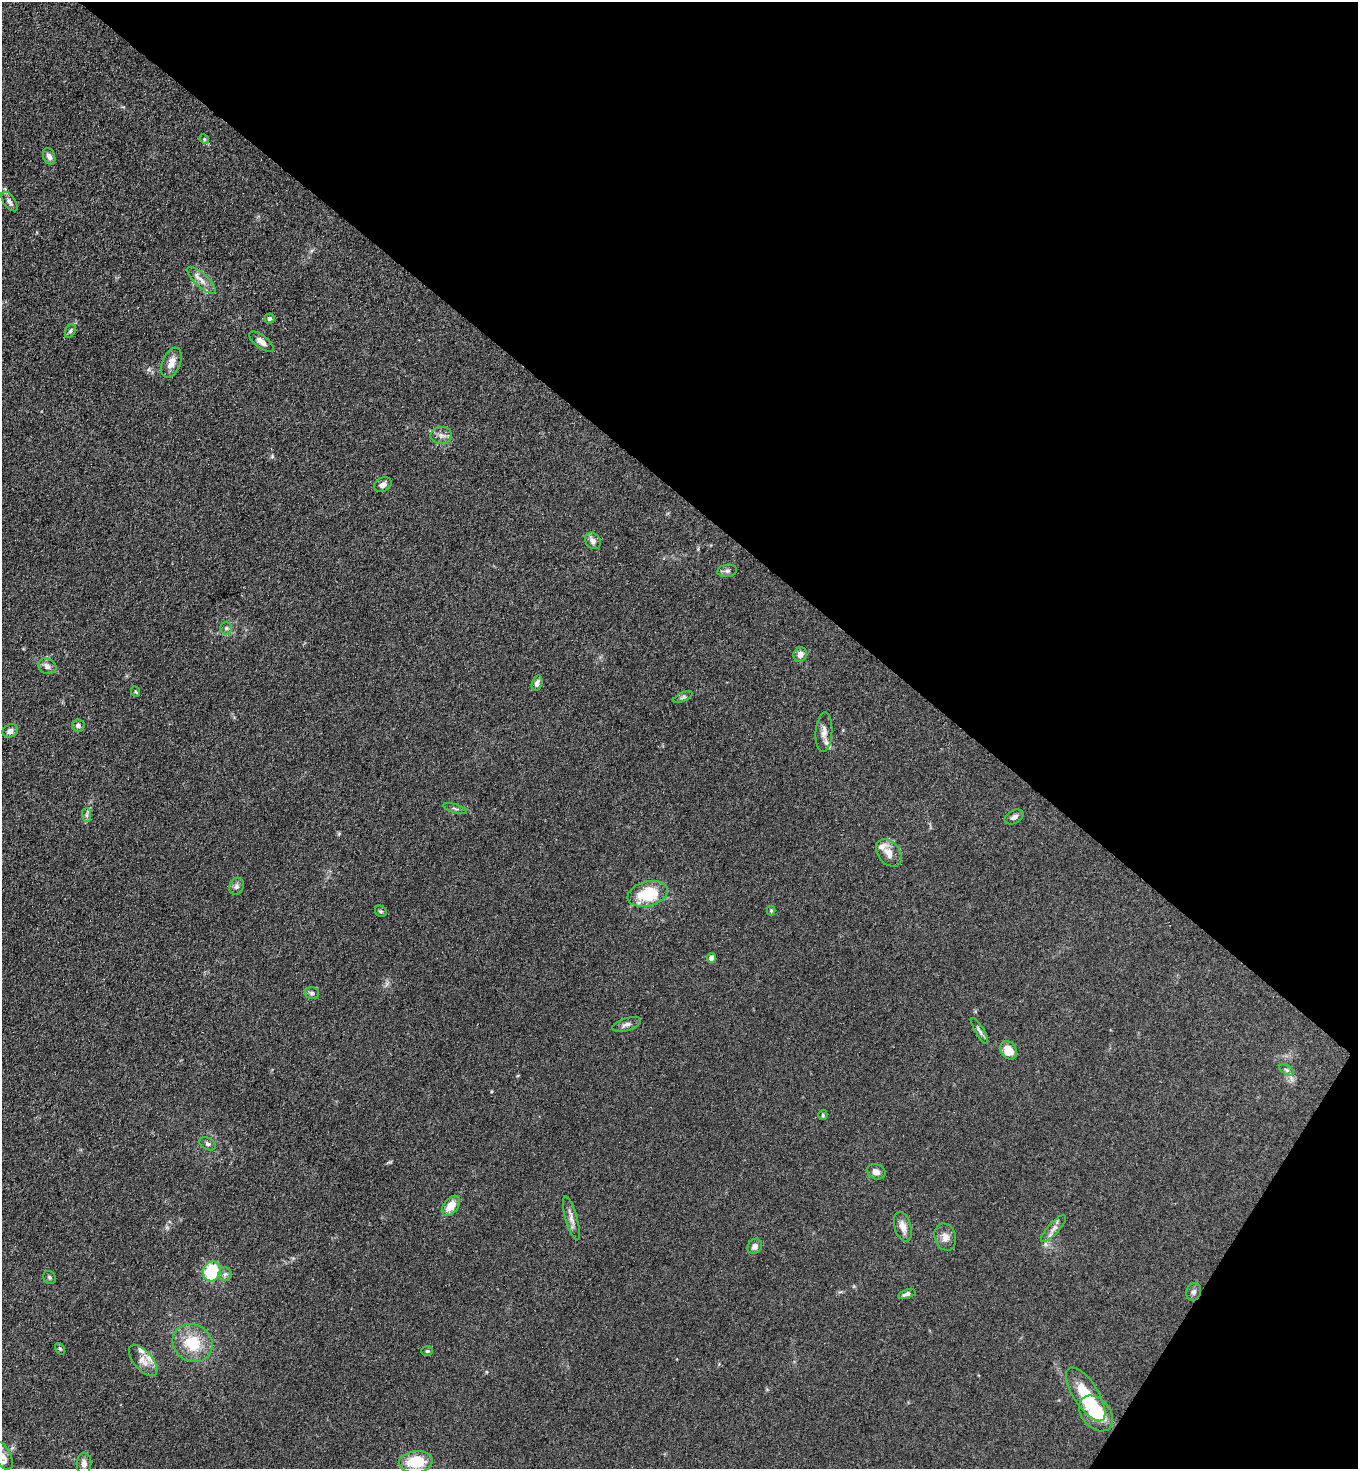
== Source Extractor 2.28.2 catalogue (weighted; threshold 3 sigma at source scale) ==
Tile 8 of 4 x 4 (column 4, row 2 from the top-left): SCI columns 4267-5622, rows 2973-4439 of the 5963 x 5945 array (HDU 1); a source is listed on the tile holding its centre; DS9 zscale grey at full resolution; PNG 1360 x 1471 px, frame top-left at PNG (2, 2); each listed source drawn as its Kron ellipse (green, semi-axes under 4 px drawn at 4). Shown black and unused: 37% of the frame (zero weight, under 3 of 4 exposures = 5% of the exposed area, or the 3 px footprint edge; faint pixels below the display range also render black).
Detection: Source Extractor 2.28.2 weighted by HDU 2 'WHT'; one run over the whole footprint, this tile lists its part. Background 0.104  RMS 0.0074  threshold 0.0334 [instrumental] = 3 sigma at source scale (4.5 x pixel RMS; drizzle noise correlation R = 1.50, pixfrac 1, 0.05/0.05 arcsec/px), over >= 5 px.
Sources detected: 63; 5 inside a brighter listed object's ellipse — not listed separately; the other 58 listed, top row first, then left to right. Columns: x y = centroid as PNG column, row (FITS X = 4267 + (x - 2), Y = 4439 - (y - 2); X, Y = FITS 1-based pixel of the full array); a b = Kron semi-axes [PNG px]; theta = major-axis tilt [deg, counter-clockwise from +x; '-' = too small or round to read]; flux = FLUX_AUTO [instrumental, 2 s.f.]
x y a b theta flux
204 139 5 4 - 0.81
49 156 9 6 -69 3.2
9 201 11 5 -55 2.6
201 280 18 6 -43 5.3
270 318 5 5 - 1.8
70 331 7 5 61 1.4
261 342 14 6 -37 4.5
171 363 16 9 68 6.9
441 435 10 8 -3 3.6
383 485 9 7 27 3.8
593 541 9 7 -50 3.7
727 571 10 6 8 2.1
226 628 6 6 - 1.5
800 655 7 6 - 4.6
47 666 9 7 -27 3.8
537 683 8 5 72 2.9
136 692 5 3 - 0.65
683 697 10 4 23 1.6
78 725 6 6 - 2.5
10 731 8 6 27 3.9
824 732 20 8 86 5.6
455 809 12 2 -17 1.1
87 815 7 4 -89 1.7
1014 817 10 6 27 2.8
889 853 15 11 -50 7.5
236 886 9 7 68 2.4
648 894 20 12 14 33
381 911 6 5 - 1.2
771 911 5 4 - 0.76
711 958 4 4 - 6.1
312 993 7 6 - 1.7
627 1024 15 6 18 3.1
980 1031 15 4 -60 2.2
1008 1050 10 7 -55 14
1287 1070 8 4 -31 1.5
823 1115 5 4 - 0.88
208 1144 9 6 -28 1.9
876 1172 9 7 -21 4
451 1206 11 7 52 10
571 1218 23 6 -75 4.6
903 1227 15 8 -74 5.7
1053 1228 17 5 48 4
945 1237 14 10 -73 5.6
755 1246 8 7 - 3.5
212 1271 10 9 - 38
225 1274 7 6 - 2.1
49 1277 7 6 - 1.4
1194 1292 9 7 70 2.4
907 1294 9 4 17 2.5
193 1343 21 18 -34 24
60 1349 6 4 -56 0.92
427 1351 6 5 - 1.2
143 1360 19 9 -49 6.9
1086 1394 31 12 -58 29
1096 1413 20 14 -49 34
3 1456 15 8 -62 5.6
416 1462 17 11 5 23
84 1464 11 7 86 4.2
Isophote crosses this tile's border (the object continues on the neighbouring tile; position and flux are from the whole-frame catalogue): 1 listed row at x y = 3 1456